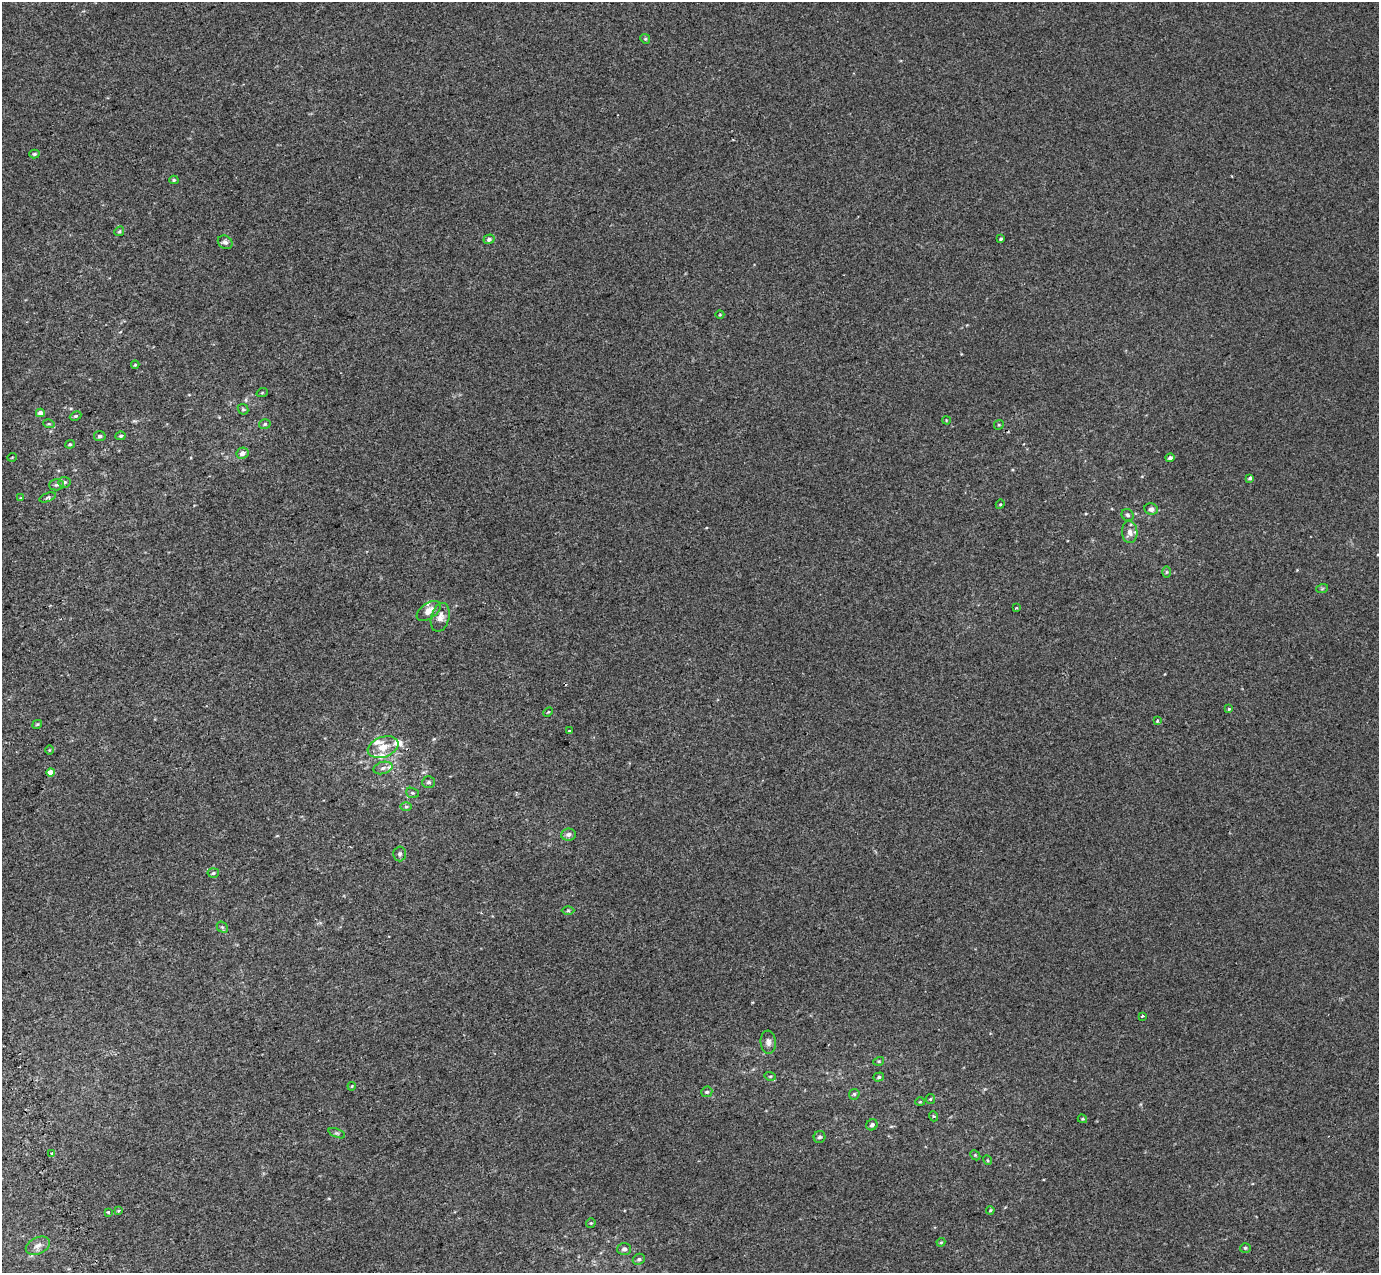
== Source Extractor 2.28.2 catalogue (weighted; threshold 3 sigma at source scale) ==
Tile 7 of 4 x 4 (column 3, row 2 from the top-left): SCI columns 2857-4233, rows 2767-4037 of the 5712 x 5475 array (HDU 1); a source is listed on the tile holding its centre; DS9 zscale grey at full resolution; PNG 1381 x 1275 px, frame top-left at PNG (2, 2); each listed source drawn as its Kron ellipse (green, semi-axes under 4 px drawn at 4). Shown black and unused: <1% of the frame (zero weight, under 2 of 3 exposures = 6% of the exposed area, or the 3 px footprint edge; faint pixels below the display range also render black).
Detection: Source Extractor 2.28.2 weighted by HDU 2 'WHT'; one run over the whole footprint, this tile lists its part. Background 0.00395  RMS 0.007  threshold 0.0313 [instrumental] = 3 sigma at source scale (4.5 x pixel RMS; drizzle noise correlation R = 1.50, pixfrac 1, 0.0396/0.0396 arcsec/px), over >= 5 px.
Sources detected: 87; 2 cosmic-ray / hot-pixel residue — neither listed nor drawn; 4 inside a brighter listed object's ellipse — not listed separately; the other 81 listed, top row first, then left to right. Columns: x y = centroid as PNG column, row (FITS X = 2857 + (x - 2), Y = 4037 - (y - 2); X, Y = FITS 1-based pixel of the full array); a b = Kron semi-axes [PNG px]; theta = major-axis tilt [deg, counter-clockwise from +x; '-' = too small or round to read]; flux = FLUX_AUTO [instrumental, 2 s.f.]
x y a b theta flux
645 39 5 4 - 0.83
34 154 5 4 - 1
174 180 4 4 - 0.83
119 231 5 4 - 0.86
489 239 5 4 - 1.7
1001 239 4 3 - 1.3
225 242 8 6 -35 1.9
720 315 4 3 - 0.49
135 365 4 4 - 0.77
262 393 6 3 19 0.62
243 409 6 4 -44 0.91
40 413 4 4 - 2.8
76 416 6 4 25 0.92
946 420 4 2 - 0.4
49 424 6 3 -17 0.76
265 424 6 4 17 0.96
999 425 5 4 - 0.8
100 436 6 5 - 1.4
120 436 5 4 - 1.1
70 444 5 4 - 0.8
242 453 6 5 - 3.4
12 457 4 3 - 0.49
1170 458 4 4 - 1.9
1250 478 4 3 - 1.2
64 482 6 5 - 1.4
57 485 7 5 1 1.4
48 497 8 2 20 0.94
21 498 4 4 - 0.59
1000 504 5 4 - 0.74
1151 509 6 6 - 2.4
1128 515 6 5 - 1.4
1130 532 11 8 -87 4.7
1166 572 6 4 89 0.86
1322 589 6 3 19 0.77
1016 608 4 2 - 0.67
429 611 14 7 35 6.5
440 617 15 9 75 5.3
1229 709 4 3 - 0.55
548 712 5 3 - 0.71
1157 720 3 3 - 1.1
37 724 5 3 - 0.66
570 731 3 2 - 0.83
383 747 16 10 20 8.7
49 750 5 3 - 0.59
383 768 9 6 16 2.8
51 772 4 4 - 7
428 782 6 6 - 1.4
412 793 6 5 - 1
406 806 6 4 0 1
568 834 7 6 - 2.4
400 854 7 6 - 1.7
213 873 5 5 - 1.1
568 911 6 4 0 0.94
222 927 6 5 - 1
1142 1016 4 3 - 0.75
768 1042 11 7 -84 2.8
879 1061 5 3 - 0.65
770 1076 6 3 -17 0.7
879 1077 5 4 - 1.1
352 1086 4 3 - 0.53
707 1092 5 5 - 1.2
854 1094 5 5 - 1.1
930 1099 5 4 - 0.86
920 1102 4 4 - 0.59
933 1116 5 3 - 0.65
1082 1119 5 4 - 0.75
872 1125 6 5 - 1.8
337 1133 9 4 -22 1.2
820 1137 6 5 - 1.5
52 1153 3 3 - 17
975 1155 6 4 -45 0.88
988 1160 5 4 - 0.68
118 1210 3 3 - 1.8
990 1210 4 3 - 0.64
108 1212 3 3 - 3.2
591 1223 5 4 - 0.74
941 1242 4 4 - 0.7
38 1246 13 8 26 3.9
1245 1248 5 4 - 1
624 1249 7 6 - 2.1
639 1259 6 5 - 1.4